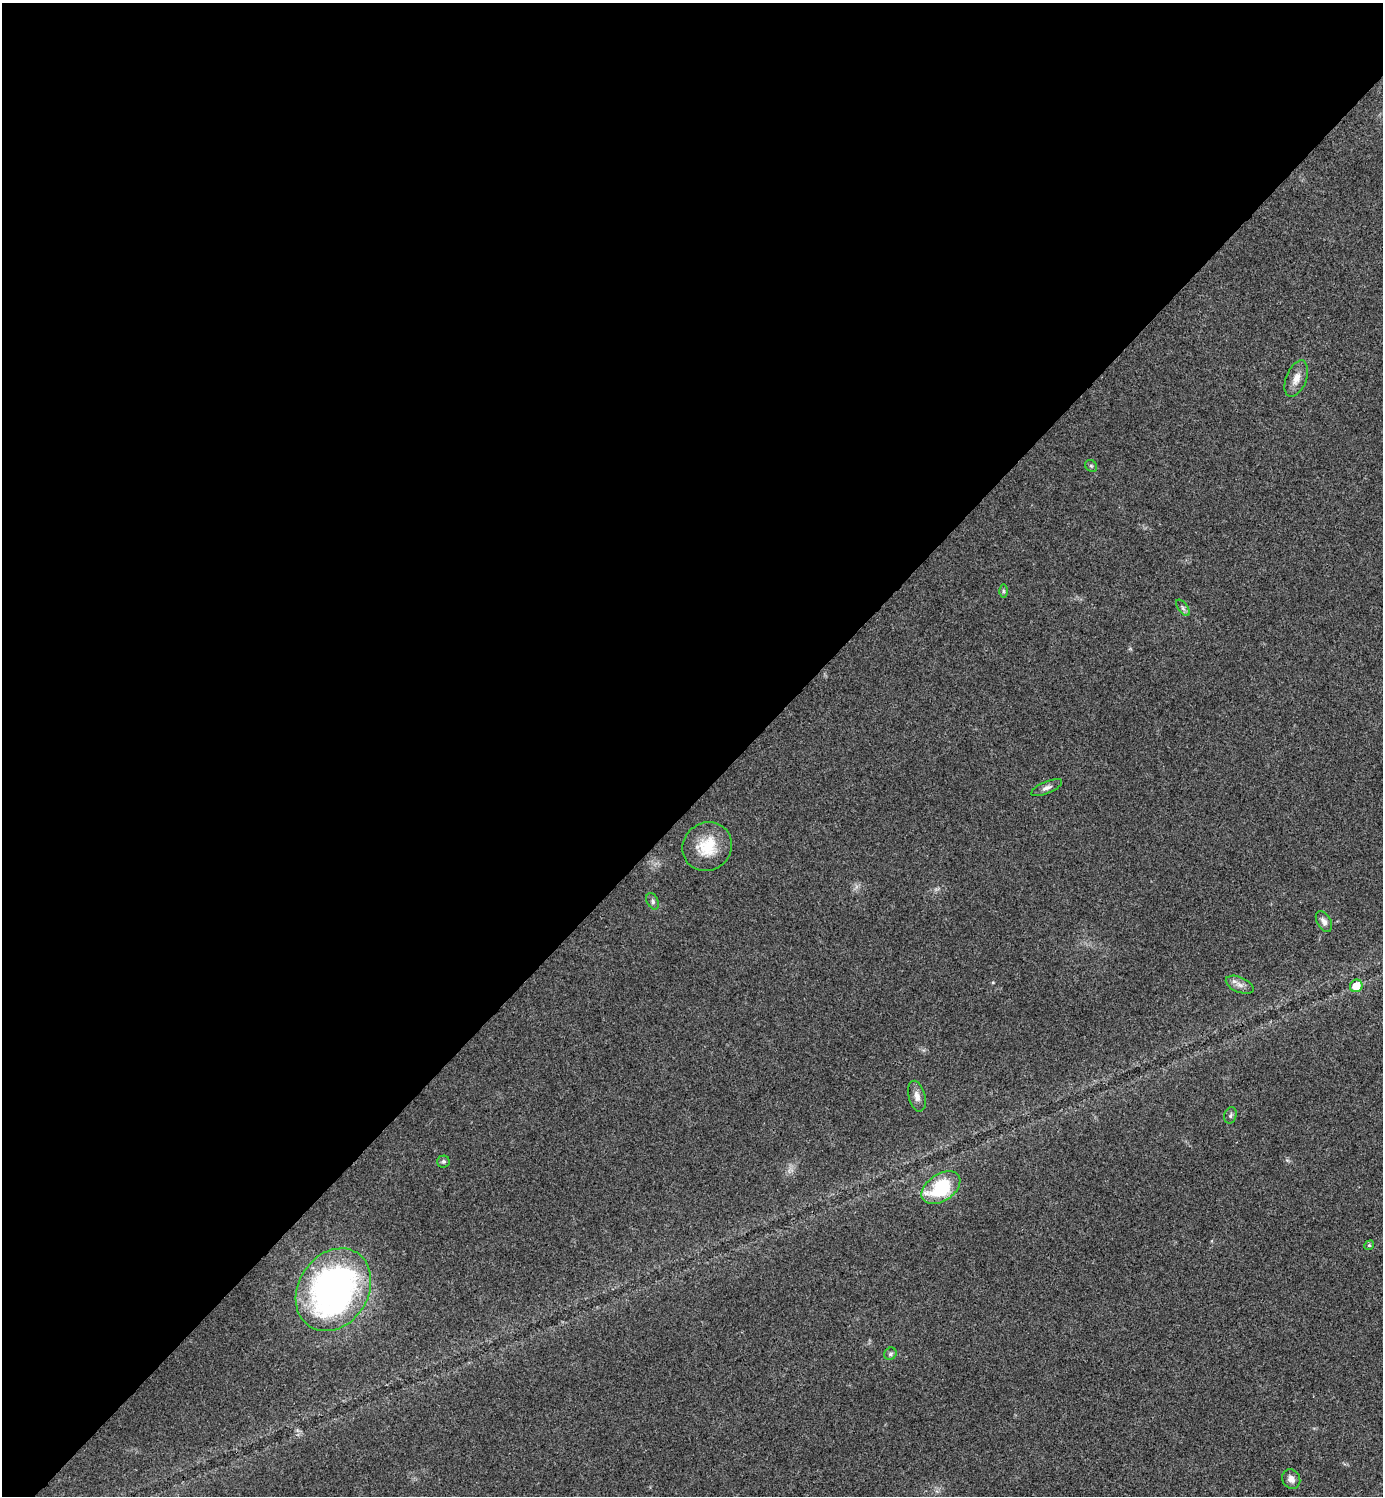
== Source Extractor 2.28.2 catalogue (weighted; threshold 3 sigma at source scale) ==
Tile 2 of 4 x 4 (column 2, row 1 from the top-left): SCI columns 1541-2921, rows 4489-5982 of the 5985 x 5985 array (HDU 1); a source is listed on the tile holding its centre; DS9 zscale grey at full resolution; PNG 1385 x 1498 px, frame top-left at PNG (2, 3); each listed source drawn as its Kron ellipse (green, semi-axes under 4 px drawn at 4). Shown black and unused: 54% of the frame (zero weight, under 3 of 4 exposures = <1% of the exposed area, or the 3 px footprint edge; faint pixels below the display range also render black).
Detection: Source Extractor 2.28.2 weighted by HDU 2 'WHT'; one run over the whole footprint, this tile lists its part. Background 0.0204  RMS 0.004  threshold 0.0181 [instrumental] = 3 sigma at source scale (4.5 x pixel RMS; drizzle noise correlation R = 1.50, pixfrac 1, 0.05/0.05 arcsec/px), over >= 5 px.
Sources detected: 18; all 18 listed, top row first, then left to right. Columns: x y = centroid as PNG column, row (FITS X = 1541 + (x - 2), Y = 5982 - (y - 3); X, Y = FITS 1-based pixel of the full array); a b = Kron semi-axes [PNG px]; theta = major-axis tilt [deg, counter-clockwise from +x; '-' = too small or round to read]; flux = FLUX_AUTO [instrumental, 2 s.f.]
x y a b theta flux
1296 379 19 10 68 4
1091 466 6 5 - 0.7
1003 591 6 4 -89 0.63
1183 608 9 4 -55 1
1047 788 16 6 23 1.8
707 846 25 23 41 14
653 901 8 5 -62 1.1
1324 922 11 7 -61 2
1240 985 15 7 -23 2.5
1356 986 6 6 - 7.2
917 1096 16 8 -76 2.8
1230 1115 8 6 74 0.99
443 1161 6 6 - 0.88
941 1188 21 13 34 27
1369 1245 5 4 - 0.59
333 1290 44 35 57 140
890 1354 6 5 - 0.88
1291 1479 10 8 -60 2.4